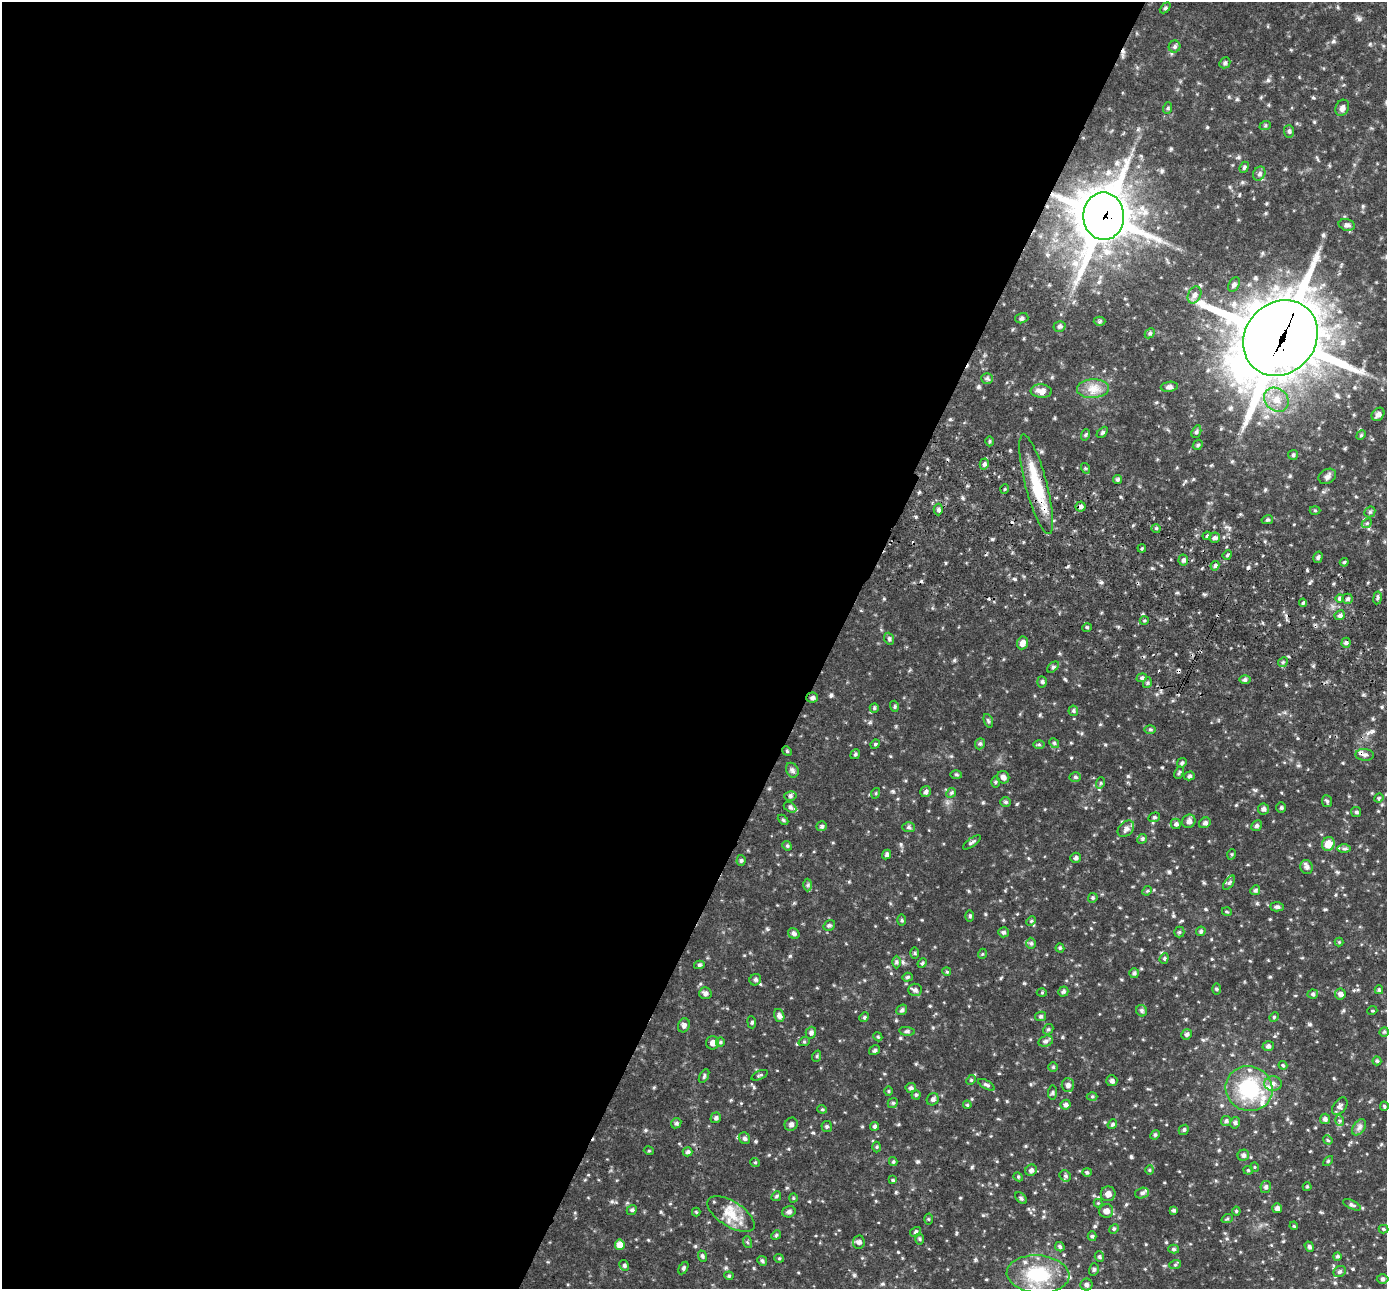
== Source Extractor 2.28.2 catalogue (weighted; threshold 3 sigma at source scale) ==
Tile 5 of 4 x 4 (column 1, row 2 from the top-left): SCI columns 27-1411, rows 2765-4051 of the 5594 x 5663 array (HDU 1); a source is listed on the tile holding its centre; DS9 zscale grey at full resolution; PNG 1389 x 1291 px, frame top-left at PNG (2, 2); each listed source drawn as its Kron ellipse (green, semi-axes under 4 px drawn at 4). Shown black and unused: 60% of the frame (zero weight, under 2 of 3 exposures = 3% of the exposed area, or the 3 px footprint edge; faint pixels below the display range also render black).
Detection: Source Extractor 2.28.2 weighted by HDU 2 'WHT'; one run over the whole footprint, this tile lists its part. Background 0.0971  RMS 0.014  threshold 0.0621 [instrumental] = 3 sigma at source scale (4.5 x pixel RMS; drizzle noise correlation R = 1.50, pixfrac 1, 0.05/0.05 arcsec/px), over >= 5 px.
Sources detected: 288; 5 cosmic-ray / hot-pixel residue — neither listed nor drawn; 6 inside a brighter listed object's ellipse — not listed separately; the other 277 listed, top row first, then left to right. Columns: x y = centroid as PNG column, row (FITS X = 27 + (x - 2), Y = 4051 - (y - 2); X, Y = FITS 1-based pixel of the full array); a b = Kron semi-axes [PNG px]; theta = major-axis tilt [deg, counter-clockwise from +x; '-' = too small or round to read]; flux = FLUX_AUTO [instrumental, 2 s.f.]
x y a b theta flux
1165 8 6 4 45 1.8
1174 46 6 6 - 2.7
1225 63 6 5 - 2.1
1168 108 6 3 71 1.5
1342 108 8 6 63 4.6
1265 126 6 3 20 1.4
1289 131 6 5 - 2
1244 167 6 4 68 1.9
1259 174 7 6 - 3
1104 216 24 20 -87 3000
1347 225 8 5 -14 3.2
1234 285 8 5 62 2.9
1194 295 9 6 64 5.4
1022 318 7 5 15 2.3
1100 321 6 4 2 2
1059 326 6 5 - 2.4
1150 333 6 4 44 1.8
1280 338 40 35 47 6600
987 378 6 5 - 2.2
1169 387 8 5 8 3.8
1093 389 16 9 3 13
1041 391 10 7 -5 8
1276 400 13 11 -43 15
1378 414 7 5 51 4.2
1102 432 6 4 45 2.2
1196 432 6 4 72 2.2
1085 435 6 3 71 1.6
1361 435 5 4 - 1.5
989 441 5 3 - 1.6
1198 445 5 4 - 1.8
1293 455 5 5 - 1.7
984 464 5 4 - 2.7
1085 468 5 3 - 1.4
1327 476 9 7 31 3.9
1117 479 4 4 - 2
1036 484 51 11 -75 51
1005 489 5 3 - 1.3
1081 506 5 5 - 3.6
938 509 6 4 -89 2.5
1315 510 5 3 - 1.2
1370 512 6 5 - 1.9
1267 520 6 4 11 1.7
1367 523 5 4 - 1.8
1156 528 5 3 - 1.4
1207 536 4 3 - 1.6
1215 538 5 5 - 3.2
1142 548 4 3 - 1.5
1227 555 5 4 - 1.9
1318 557 6 4 73 2.2
1183 560 5 5 - 3.4
1344 562 4 3 - 1.6
1215 566 5 4 - 2.7
1339 598 4 4 - 2.4
1378 598 6 3 81 2
1348 599 5 5 - 2.7
1303 603 4 3 - 2.3
1340 615 5 4 - 3.4
1144 621 4 3 - 1.2
1087 627 5 3 - 1.4
889 639 6 4 -69 2.1
1022 643 6 5 - 7.2
1346 643 5 4 - 2.5
1283 662 5 4 - 1.9
1053 667 7 4 44 2
1142 678 5 4 - 2.2
1245 680 6 4 1 2.1
1042 682 5 4 - 2.3
1147 683 5 3 - 1.7
812 698 6 5 - 3
894 706 5 3 - 1.5
874 708 5 4 - 1.8
1073 711 5 5 - 1.8
988 721 7 4 -71 2
1150 729 5 3 - 1.5
1054 743 5 4 - 1.7
875 744 5 4 - 1.5
980 744 6 4 69 2.1
1039 744 6 4 -1 1.6
787 751 5 4 - 1.5
855 754 5 4 - 1.8
1364 755 9 6 -4 4.1
1182 763 5 4 - 1.9
792 770 8 6 -63 3
1179 773 6 4 62 1.9
956 775 6 4 -2 1.6
1189 776 5 4 - 2.3
1003 777 6 6 - 3.9
1075 777 5 5 - 2.2
995 782 6 4 89 1.4
1100 783 6 3 70 1.6
926 791 6 5 - 3.2
876 793 5 3 - 1.2
951 793 5 4 - 1.8
790 796 6 5 - 2.7
1379 798 5 4 - 1.5
1327 801 6 5 - 2
1005 802 5 5 - 1.8
790 807 7 4 -30 2.3
1281 808 5 4 - 1.7
1263 809 5 5 - 3.2
1356 812 5 5 - 2
1154 817 6 4 21 1.9
783 820 6 4 -44 1.5
1189 821 7 6 - 4.7
1205 823 6 5 - 2.9
1176 824 5 5 - 2.8
822 826 5 5 - 2.2
1256 826 6 5 - 2.3
908 827 6 5 - 2.4
1126 829 9 6 46 5
1142 839 5 4 - 1.7
972 842 10 3 36 2.5
1328 844 7 6 - 18
787 846 5 4 - 1.6
1344 849 6 4 0 2.3
886 854 5 4 - 2.8
1232 854 5 3 - 1.2
1075 858 5 5 - 2.5
741 860 5 4 - 2
1307 867 7 6 - 3.8
1229 883 8 4 54 2.5
808 885 6 4 88 2.1
1255 890 5 4 - 2.1
1147 891 5 4 - 1.5
1093 898 5 4 - 1.7
1277 907 7 4 -1 2.6
1227 912 5 3 - 1.2
970 916 5 3 - 1.6
901 920 5 3 - 1.4
1031 921 5 4 - 1.6
829 925 6 5 - 2.2
1201 931 5 4 - 2.2
1003 932 5 5 - 2.4
1179 932 5 5 - 1.6
794 933 6 5 - 2.9
1339 942 4 4 - 1.2
1031 943 5 5 - 2.3
1060 948 4 4 - 1.7
915 953 6 4 -89 1.5
982 954 5 3 - 1
1164 958 5 4 - 1.8
896 962 6 4 -89 2
922 963 5 4 - 1.9
699 965 5 4 - 2.4
947 972 4 3 - 1.3
1134 973 5 5 - 2.2
907 977 5 4 - 1.8
755 980 6 5 - 2.3
1216 989 5 3 - 1.4
915 990 7 6 - 3.2
1379 990 4 3 - 1.7
1063 991 5 5 - 2.7
705 993 6 6 - 3.2
1042 993 5 3 - 1.2
1313 994 5 4 - 2.3
1340 994 5 5 - 3.9
902 1010 6 5 - 2.4
1142 1011 6 5 - 2.7
1372 1011 5 3 - 1.1
779 1015 6 5 - 3.9
1041 1016 5 4 - 2.1
864 1017 5 4 - 1.6
1274 1017 5 4 - 1.4
752 1022 6 3 -84 1.7
684 1025 7 5 70 4.2
1048 1029 5 4 - 1.9
907 1031 8 4 -8 1.9
1384 1032 5 4 - 1.8
811 1033 6 5 - 2.7
1187 1034 5 5 - 2.4
878 1037 5 3 - 1.3
1046 1041 7 5 17 3
720 1042 5 4 - 1.6
804 1042 6 3 19 1.5
713 1043 7 6 - 5.8
1268 1046 6 4 18 2.8
875 1050 6 4 32 2
817 1056 6 3 71 1.4
1377 1061 4 4 - 1.6
1283 1065 4 4 - 1.5
1053 1067 4 4 - 1.4
760 1075 9 3 23 1.6
704 1076 7 3 60 1.7
971 1080 5 4 - 1.5
1112 1081 5 5 - 2.5
1273 1084 8 7 - 6.2
986 1085 9 4 -30 2.6
1068 1085 7 6 - 3.7
911 1088 5 5 - 2.8
1249 1089 23 22 - 81
888 1091 5 3 - 1.2
1052 1092 7 4 84 2
916 1095 4 4 - 1.9
1092 1096 5 3 - 1.4
933 1099 6 5 - 2.7
893 1103 5 4 - 1.8
967 1105 4 3 - 1.4
1066 1105 5 4 - 3.2
1340 1106 10 6 51 4.1
1384 1106 4 4 - 1.4
822 1109 4 4 - 1.4
716 1118 5 5 - 2.3
1325 1119 5 5 - 3.3
1226 1121 5 5 - 2.2
1340 1121 5 3 - 1.8
676 1123 5 4 - 2
1235 1123 6 4 77 2.4
791 1124 7 6 - 3.4
1112 1124 5 4 - 2.1
827 1126 6 5 - 2.1
875 1126 4 4 - 2.1
1359 1127 9 5 54 3.8
1184 1130 5 4 - 1.7
1155 1135 5 4 - 1.6
744 1138 6 5 - 2.6
1328 1140 5 3 - 1.3
877 1147 5 3 - 1.4
649 1151 5 3 - 1.1
688 1152 5 4 - 2.5
1243 1155 6 5 - 3
1328 1161 6 3 45 1.4
755 1162 5 3 - 1.1
893 1162 4 4 - 1.6
1255 1167 5 3 - 1
1031 1170 6 5 - 3.7
1149 1170 5 3 - 1.3
1248 1170 5 4 - 1.3
1087 1172 4 4 - 1.7
1065 1176 6 5 - 2.3
1018 1177 5 4 - 1.4
893 1180 4 4 - 1.3
1266 1187 6 5 - 2.5
1307 1187 4 4 - 1.4
1142 1193 7 5 17 2.6
1108 1194 7 7 - 6.3
776 1196 5 4 - 1.7
793 1198 4 4 - 1.4
1021 1198 7 4 -45 2
1098 1203 4 4 - 1.2
1352 1205 9 4 -25 2.7
1277 1208 5 5 - 3.7
632 1210 5 4 - 1.9
1174 1210 4 3 - 2.4
1106 1211 7 7 - 6.8
1236 1211 4 4 - 1.5
696 1212 4 4 - 1.3
789 1212 7 5 15 3.1
731 1214 27 12 -32 23
928 1219 5 3 - 1.3
1227 1219 6 4 18 1.5
1294 1226 4 3 - 1.1
1114 1229 5 4 - 1.7
1383 1229 5 4 - 1.4
915 1232 5 4 - 2.4
776 1235 5 4 - 1.5
1092 1236 5 4 - 2
919 1239 6 4 -88 1.6
747 1242 6 4 -71 1.6
859 1242 7 6 - 3.4
620 1245 5 5 - 11
1060 1247 5 4 - 2.3
1309 1247 5 4 - 2.2
1174 1249 5 4 - 1.9
702 1256 6 3 -71 1.8
1337 1256 4 4 - 2.2
1099 1257 5 4 - 1.9
779 1258 5 4 - 1.4
762 1261 5 4 - 1.8
624 1265 5 4 - 2.1
1175 1265 6 4 18 1.5
683 1268 7 4 59 2
1094 1269 6 4 73 2.1
1340 1272 6 5 - 2.5
1038 1274 31 19 -4 60
729 1276 4 4 - 1.5
1382 1279 6 4 1 2.2
1086 1285 6 6 - 3.5
Overlapping masked pixels (flux is a lower limit): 4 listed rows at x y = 1104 216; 1280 338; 1036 484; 812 698
Unlisted compact peaks at least as high as the median listed source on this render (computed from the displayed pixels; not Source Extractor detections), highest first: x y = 831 695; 1131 1157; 1128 776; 1169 872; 1359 19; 992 539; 790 956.